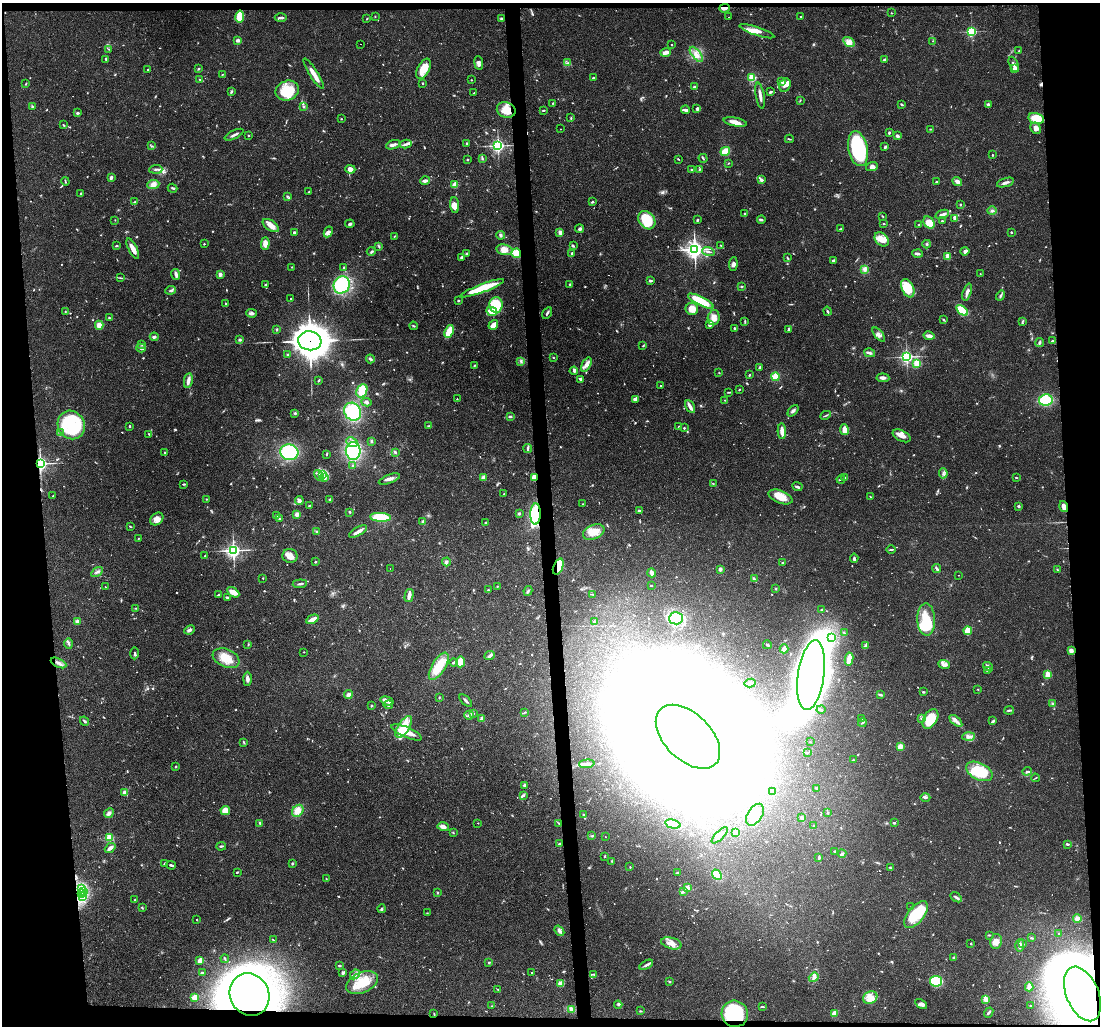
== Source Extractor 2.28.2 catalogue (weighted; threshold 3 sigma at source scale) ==
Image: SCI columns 1-4390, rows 147-4240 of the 4390 x 4366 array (HDU 1 of 3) = the unmasked area's bounding box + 8 px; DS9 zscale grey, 4 x 4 block average (1 PNG px = mean of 4 x 4 image px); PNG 1102 x 1028 px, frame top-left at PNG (2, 3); each listed source drawn as its Kron ellipse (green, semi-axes under 4 px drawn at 4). Shown black and unused: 10% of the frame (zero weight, under 2 of 3 exposures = <1% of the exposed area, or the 3 px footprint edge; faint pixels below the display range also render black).
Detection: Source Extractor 2.28.2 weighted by HDU 2 'WHT'. Background 0.0565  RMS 0.0045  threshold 0.0202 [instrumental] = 3 sigma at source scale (4.5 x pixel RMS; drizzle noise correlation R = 1.50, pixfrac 1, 0.05/0.05 arcsec/px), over >= 5 px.
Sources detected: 967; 17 too faint to see at this stretch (4 x 4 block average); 31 inside a brighter object's white glare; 5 cosmic-ray / hot-pixel residue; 1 long thin detection or spike segment (spike, bleed or trail) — neither listed nor drawn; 13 coinciding with a brighter row at this scale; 54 inside a brighter listed object's ellipse — not listed separately; of the other 846, all 500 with FLUX_AUTO >= 1.63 (the completeness limit of this list) listed and drawn (346 fainter detections not listed), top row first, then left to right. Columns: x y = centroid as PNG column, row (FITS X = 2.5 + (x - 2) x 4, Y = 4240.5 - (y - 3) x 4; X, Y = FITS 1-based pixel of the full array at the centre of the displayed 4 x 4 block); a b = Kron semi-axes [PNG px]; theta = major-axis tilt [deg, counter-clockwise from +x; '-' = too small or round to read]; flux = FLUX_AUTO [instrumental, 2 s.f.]
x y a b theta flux
725 8 5 2 - 13
891 13 2 2 - 1.7
240 16 6 3 80 71
375 17 2 2 - 1.9
729 17 2 2 - 4.1
800 17 2 2 - 2.4
281 18 6 2 2 6.8
367 19 2 2 - 2
501 19 3 2 - 3.2
757 31 18 4 -18 22
971 31 2 2 - 300
238 40 3 3 - 8
932 41 2 2 - 2.1
849 42 6 4 -33 15
361 44 2 2 - 1.7
671 45 2 2 - 2.5
108 49 3 2 - 1.7
1019 50 3 2 - 1.9
666 52 5 3 - 14
696 54 9 4 -52 19
106 59 4 2 - 2.6
884 60 2 2 - 15
479 63 7 3 -82 10
567 63 3 2 - 2.6
1014 64 8 3 -65 10
1015 68 2 2 - 42
199 69 2 2 - 3.9
424 69 11 6 63 42
148 70 2 2 - 1.9
222 74 2 2 - 1.7
314 74 17 3 -58 26
593 78 2 2 - 2.8
752 78 2 2 - 220
200 80 3 2 - 2.4
471 80 2 2 - 1.8
781 82 3 2 - 2.1
423 83 2 2 - 2.5
26 84 3 2 - 1.7
785 85 7 5 62 13
694 87 3 2 - 7.2
287 91 12 9 24 83
231 92 3 2 - 4.1
770 92 3 2 - 4.8
474 93 2 2 - 1.9
760 96 13 2 -80 14
800 100 2 2 - 1.7
553 103 2 2 - 2.4
901 104 4 2 - 3.1
988 104 3 2 - 5.5
303 106 2 2 - 3.2
33 107 3 2 - 2.2
697 108 4 2 - 3.9
506 110 9 7 -20 41
543 110 3 2 - 1.8
685 110 4 2 - 11
77 113 3 2 - 3.9
571 118 3 2 - 1.7
1036 118 8 5 -14 59
341 119 2 2 - 1.7
735 122 12 3 -11 24
64 125 3 2 - 2.4
1035 128 6 5 - 15
561 129 2 2 - 1.7
930 129 3 2 - 1.7
889 133 2 2 - 5
234 135 10 2 26 8.8
248 135 2 2 - 4.8
897 136 3 2 - 9.6
789 139 4 2 - 2.7
406 144 5 3 - 7
467 144 3 2 - 3.6
393 145 7 2 20 11
151 146 3 2 - 3.1
498 146 2 2 - 640
885 147 3 2 - 3.5
858 149 18 9 -79 250
725 151 5 2 - 58
992 155 2 2 - 5.3
703 158 4 2 - 3.5
482 159 4 2 - 3.5
678 159 3 2 - 2
467 160 2 2 - 2.3
728 163 3 2 - 1.6
872 166 6 4 19 9.8
156 169 6 2 4 5.2
350 169 5 4 - 12
699 169 3 2 - 2.3
691 170 3 2 - 2.1
111 177 4 2 - 8
762 180 4 3 - 5.4
65 181 4 2 - 2.5
425 181 5 2 - 10
936 182 2 2 - 5.2
957 182 5 3 - 14
1005 182 9 2 17 10
153 185 6 4 5 12
455 185 4 4 - 12
172 188 5 2 - 3.8
309 192 3 2 - 4
81 193 4 2 - 3.2
287 196 2 2 - 2.4
135 201 3 2 - 1.6
592 202 3 2 - 2.8
960 204 2 2 - 2
455 205 8 4 -83 19
992 211 4 2 - 3.8
745 214 2 2 - 4.2
942 214 7 3 20 12
883 217 2 2 - 1.8
955 218 4 2 - 14
115 220 2 2 - 2.1
647 220 10 7 -51 100
697 220 3 2 - 2.6
761 220 4 2 - 3.4
942 221 2 2 - 3.6
929 222 6 5 - 41
350 224 4 3 - 4.8
884 224 2 2 - 1.8
271 225 9 5 -33 23
919 225 3 2 - 2.3
580 229 4 3 - 7.3
840 229 3 2 - 3
294 232 3 2 - 4.4
328 232 5 3 - 8.4
560 232 3 3 - 8.8
1011 232 2 2 - 2.3
501 235 4 3 - 4.6
394 236 3 2 - 2.2
882 239 8 6 -45 26
204 244 2 2 - 1.9
265 244 6 4 89 20
927 244 4 2 - 3.4
721 245 2 2 - 2.1
116 246 3 2 - 2.8
379 246 4 2 - 2.2
573 246 3 2 - 3.5
133 249 11 3 -65 24
695 249 4 3 - 1200
504 250 8 5 -12 23
371 251 4 2 - 2.6
965 251 4 3 - 8.3
708 252 6 2 -17 6.2
467 253 3 2 - 4.6
516 253 5 4 - 26
917 253 5 3 - 6
572 254 2 2 - 2.4
948 256 4 3 - 21
462 257 3 2 - 6.3
788 258 3 2 - 2.5
834 260 3 2 - 6.1
733 264 7 3 85 7.9
292 267 2 2 - 2.4
344 268 2 2 - 2
865 269 3 2 - 4.4
175 274 5 3 - 6.3
220 274 3 3 - 10
980 274 3 2 - 1.7
121 278 2 2 - 1.6
650 281 4 2 - 3.5
265 284 2 2 - 3.2
570 284 3 2 - 2.2
342 285 9 8 - 200
741 286 2 2 - 2
482 288 23 4 21 90
908 288 10 6 -66 61
170 290 5 2 - 5.4
967 292 9 3 71 12
1000 296 5 2 - 4.9
291 298 2 2 - 2.4
458 300 2 2 - 3.6
701 301 14 4 -27 89
226 304 3 2 - 2.7
496 305 8 6 87 69
692 309 6 6 - 29
962 310 6 4 -38 88
492 311 5 3 - 30
827 311 4 2 - 4.4
65 312 3 2 - 2.2
251 313 5 3 - 7
547 313 6 2 59 4.9
109 318 3 2 - 2.4
714 318 8 6 79 24
944 320 3 2 - 2.6
745 321 4 2 - 2.3
1022 321 3 2 - 2.2
99 325 4 3 - 15
493 325 5 3 - 20
710 325 2 2 - 12
414 326 4 2 - 2.8
735 328 2 2 - 5.6
276 329 2 2 - 2
789 329 4 2 - 5.3
449 331 6 3 66 60
879 334 8 4 -50 12
929 336 5 3 - 14
154 337 4 3 - 5.5
240 340 3 3 - 3.8
310 341 11 9 -9 5500
1052 341 3 2 - 3.3
1040 342 4 3 - 5.1
142 345 2 2 - 2.7
643 346 2 2 - 2
141 348 5 3 - 7.7
869 353 5 3 - 6.8
287 355 2 2 - 2.2
553 357 2 2 - 1.8
906 357 3 3 - 510
370 359 4 2 - 5.1
521 361 3 2 - 3.7
917 363 2 2 - 160
586 365 8 4 63 14
474 366 2 2 - 2.2
759 367 3 2 - 4.4
574 371 4 3 - 5.8
719 373 2 2 - 1.8
749 375 3 2 - 2.4
775 377 4 4 - 30
883 378 6 3 -5 8.7
581 379 4 2 - 4.4
188 381 7 3 80 14
319 381 4 2 - 2
660 386 2 2 - 2.1
739 389 2 2 - 1.7
362 391 7 5 64 43
729 392 4 2 - 2.7
457 399 2 2 - 3
635 399 3 3 - 10
725 400 2 2 - 1.9
1046 400 7 5 9 100
366 402 5 3 - 5.8
690 407 7 2 -62 15
793 411 6 3 47 6.3
353 412 9 8 - 150
295 413 3 3 - 3.4
826 415 5 2 - 3.1
510 416 3 2 - 3.3
71 425 14 13 - 180
129 426 2 2 - 7.7
429 426 3 2 - 4.3
679 426 3 2 - 1.7
684 428 2 2 - 3.6
844 430 5 3 - 29
782 431 8 3 -88 21
60 432 3 2 - 1.9
149 434 2 2 - 1.8
902 436 10 5 -28 17
371 441 3 2 - 3.1
352 442 6 4 -27 13
528 449 4 2 - 7.6
353 451 9 7 90 230
289 452 9 8 - 190
395 452 4 2 - 4.6
165 453 3 2 - 2.5
327 454 4 2 - 2
40 463 3 2 - 670
353 465 3 2 - 2.8
943 473 5 2 - 5.9
319 475 6 2 -57 4.6
322 475 3 2 - 4.6
534 477 4 3 - 20
844 477 3 2 - 3.6
1016 477 2 2 - 2.2
325 478 4 2 - 4.2
483 478 4 3 - 12
389 479 11 3 21 11
841 479 4 2 - 3.1
183 484 4 2 - 2.4
713 484 3 2 - 2.1
797 487 5 2 - 5.2
504 494 2 2 - 1.8
53 496 2 2 - 2.4
870 496 2 2 - 2
781 497 12 6 -21 40
207 499 3 2 - 2.6
329 499 3 2 - 3.4
299 500 4 3 - 8.7
583 504 2 2 - 1.7
309 505 3 2 - 2.3
1019 506 3 2 - 3.1
1064 506 6 4 -71 14
639 511 3 3 - 4.5
350 512 2 2 - 3.6
297 514 4 3 - 11
519 514 3 3 - 3.6
536 514 10 5 89 120
276 516 4 2 - 2.5
380 517 10 4 -4 100
157 519 7 5 41 15
279 519 2 2 - 2.8
423 522 4 2 - 6.9
486 523 2 2 - 11
130 526 3 2 - 2.3
358 531 10 3 29 15
317 532 4 2 - 3.5
594 532 11 7 23 35
138 539 2 2 - 1.7
891 549 5 2 - 2.9
233 550 3 3 - 680
205 556 2 2 - 2
290 556 7 7 - 21
854 558 4 2 - 4
315 562 2 2 - 2.5
446 562 4 3 - 6.6
783 563 3 2 - 2.5
558 566 8 4 68 68
390 568 2 2 - 2.2
937 568 5 2 - 6.1
720 569 4 3 - 6
1057 570 2 2 - 1.7
97 572 6 2 32 5.3
652 573 4 2 - 15
959 575 2 2 - 1.7
263 578 2 2 - 1.8
754 579 3 2 - 4.1
300 584 7 2 5 5.9
651 586 2 2 - 2.9
105 587 2 2 - 3.2
497 587 3 2 - 1.8
776 589 2 2 - 1.6
488 590 3 2 - 2.5
528 591 5 2 - 3.3
233 592 7 4 -31 25
592 594 3 2 - 2.1
218 595 3 2 - 3.4
409 596 7 2 76 18
227 597 3 2 - 4.2
136 608 2 2 - 1.9
822 609 2 2 - 2.4
676 618 7 6 - 200
312 619 6 3 27 20
926 620 16 9 -88 120
77 621 3 2 - 9.5
595 622 2 2 - 10
189 630 6 2 25 6.7
968 631 4 3 - 42
844 633 3 2 - 2
831 637 2 2 - 2.8
69 643 5 2 - 5.3
248 645 2 2 - 1.9
767 645 4 2 - 3.3
866 646 3 2 - 10
784 649 4 2 - 25
1071 651 4 3 - 13
304 652 2 2 - 1.7
134 653 6 2 90 3.8
489 655 5 3 - 5.9
226 658 14 9 -22 44
849 659 6 2 81 39
454 662 4 2 - 4
460 662 5 4 - 31
58 663 8 3 -26 11
944 664 6 2 -19 7.7
439 666 15 6 58 67
988 667 5 3 - 5.9
988 670 3 2 - 3.1
811 675 35 13 82 4900
1048 675 2 2 - 48
247 679 7 3 90 9.8
750 683 5 2 - 5.5
978 689 2 2 - 1.9
923 692 3 2 - 3.2
348 695 4 4 - 8.7
880 695 4 2 - 5.6
439 698 3 2 - 2.4
466 700 8 2 -43 6.1
387 701 7 3 -16 8.6
1053 704 4 2 - 3.6
388 705 4 3 - 6.9
371 706 2 2 - 3.9
821 709 4 2 - 2.6
1009 710 5 2 - 5.1
525 712 3 2 - 2.1
473 713 3 2 - 2.5
469 715 5 3 - 7.9
862 718 2 2 - 3.2
921 718 2 2 - 3.3
482 719 3 2 - 11
930 719 10 6 59 81
84 721 5 2 - 4.4
956 721 8 3 -42 11
993 721 3 3 - 3.7
862 723 4 2 - 2.4
404 727 12 6 57 69
407 732 16 5 -23 38
969 736 6 3 4 8.9
688 737 39 23 -45 13000
244 742 4 2 - 2.8
810 742 2 2 - 2.2
900 746 2 2 - 110
807 752 3 2 - 2.3
853 760 2 2 - 2
587 764 8 4 4 11
176 767 2 2 - 1.9
979 771 14 8 -27 100
1027 771 5 2 - 3.1
1035 778 4 2 - 2.2
524 785 3 3 - 5.7
817 788 3 2 - 2.4
773 791 4 2 - 2.9
124 793 4 2 - 13
523 795 4 2 - 5.2
925 797 5 3 - 5.3
225 810 4 4 - 22
298 811 6 5 - 16
109 813 5 3 - 8.2
828 813 2 2 - 1.9
583 814 3 2 - 1.8
755 815 12 7 56 38
802 818 4 2 - 12
260 823 4 2 - 3.6
478 823 2 2 - 3.3
559 823 3 2 - 1.9
894 823 2 2 - 4.1
673 824 8 2 -12 88
813 826 2 2 - 2.9
443 827 6 3 -15 12
453 833 2 2 - 2
735 833 3 3 - 12
720 835 10 3 45 14
592 836 4 2 - 3.8
605 837 2 2 - 1.8
109 838 2 2 - 190
559 844 3 3 - 3.8
1067 844 3 2 - 4.1
221 846 5 2 - 3.6
110 848 6 2 40 14
834 851 2 2 - 2.7
842 854 4 3 - 4.5
605 856 2 2 - 3.1
819 857 3 2 - 3.8
612 861 2 2 - 2
164 863 4 2 - 2
292 863 2 2 - 4
171 865 5 2 - 6.2
630 867 2 2 - 1.9
890 868 3 2 - 2.5
237 872 2 2 - 3.4
677 873 3 2 - 3.6
717 875 5 4 - 41
326 879 2 2 - 2.2
688 887 4 2 - 7.8
81 888 4 2 - 3.9
83 891 4 2 - 6.8
683 891 4 3 - 5.3
437 892 2 2 - 2.4
81 893 3 2 - 5.2
82 897 4 2 - 5.3
956 897 6 2 -31 7.6
135 900 3 2 - 1.8
911 907 2 2 - 2.9
142 908 3 2 - 2.1
382 909 4 2 - 4.5
427 913 2 2 - 1.8
916 915 16 8 50 150
1077 919 4 3 - 14
196 920 2 2 - 1.8
559 931 5 3 - 9.3
1059 934 3 2 - 4.3
989 935 3 2 - 2.5
1031 938 2 2 - 2.2
273 940 3 2 - 2
996 941 7 6 - 21
671 943 10 5 -16 19
971 943 2 2 - 2.1
1023 944 3 2 - 2.2
1020 946 6 2 89 13
954 957 3 2 - 3.8
225 959 4 2 - 2.5
200 960 4 2 - 21
489 963 2 2 - 2.9
646 965 7 2 29 6.9
339 966 4 2 - 2.7
532 972 2 2 - 2.1
202 973 3 2 - 3.6
343 973 3 2 - 7.3
355 974 5 3 - 7.2
594 974 3 2 - 2.8
814 977 5 3 - 6.7
936 981 6 5 - 140
670 982 3 2 - 2.1
362 983 17 10 24 76
561 984 4 3 - 21
1029 987 4 3 - 13
498 989 2 2 - 3.4
1082 994 29 16 -67 6500
249 995 22 19 -63 2500
195 997 4 3 - 28
870 998 7 6 - 23
985 999 2 2 - 120
921 1004 6 4 -30 8
618 1005 4 2 - 2.7
1030 1005 2 2 - 1.7
492 1006 2 2 - 2.4
762 1006 3 2 - 2.2
571 1009 4 2 - 19
640 1011 3 2 - 2
835 1013 4 3 - 25
989 1013 5 2 - 5.6
434 1014 2 2 - 2
735 1014 13 13 - 220
Overlapping masked pixels (flux is a lower limit): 11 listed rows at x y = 725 8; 310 341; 40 463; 534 477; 1064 506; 536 514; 558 566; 1082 994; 249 995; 434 1014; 735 1014
Diffuse or blended objects may show on this block-average render without a row.